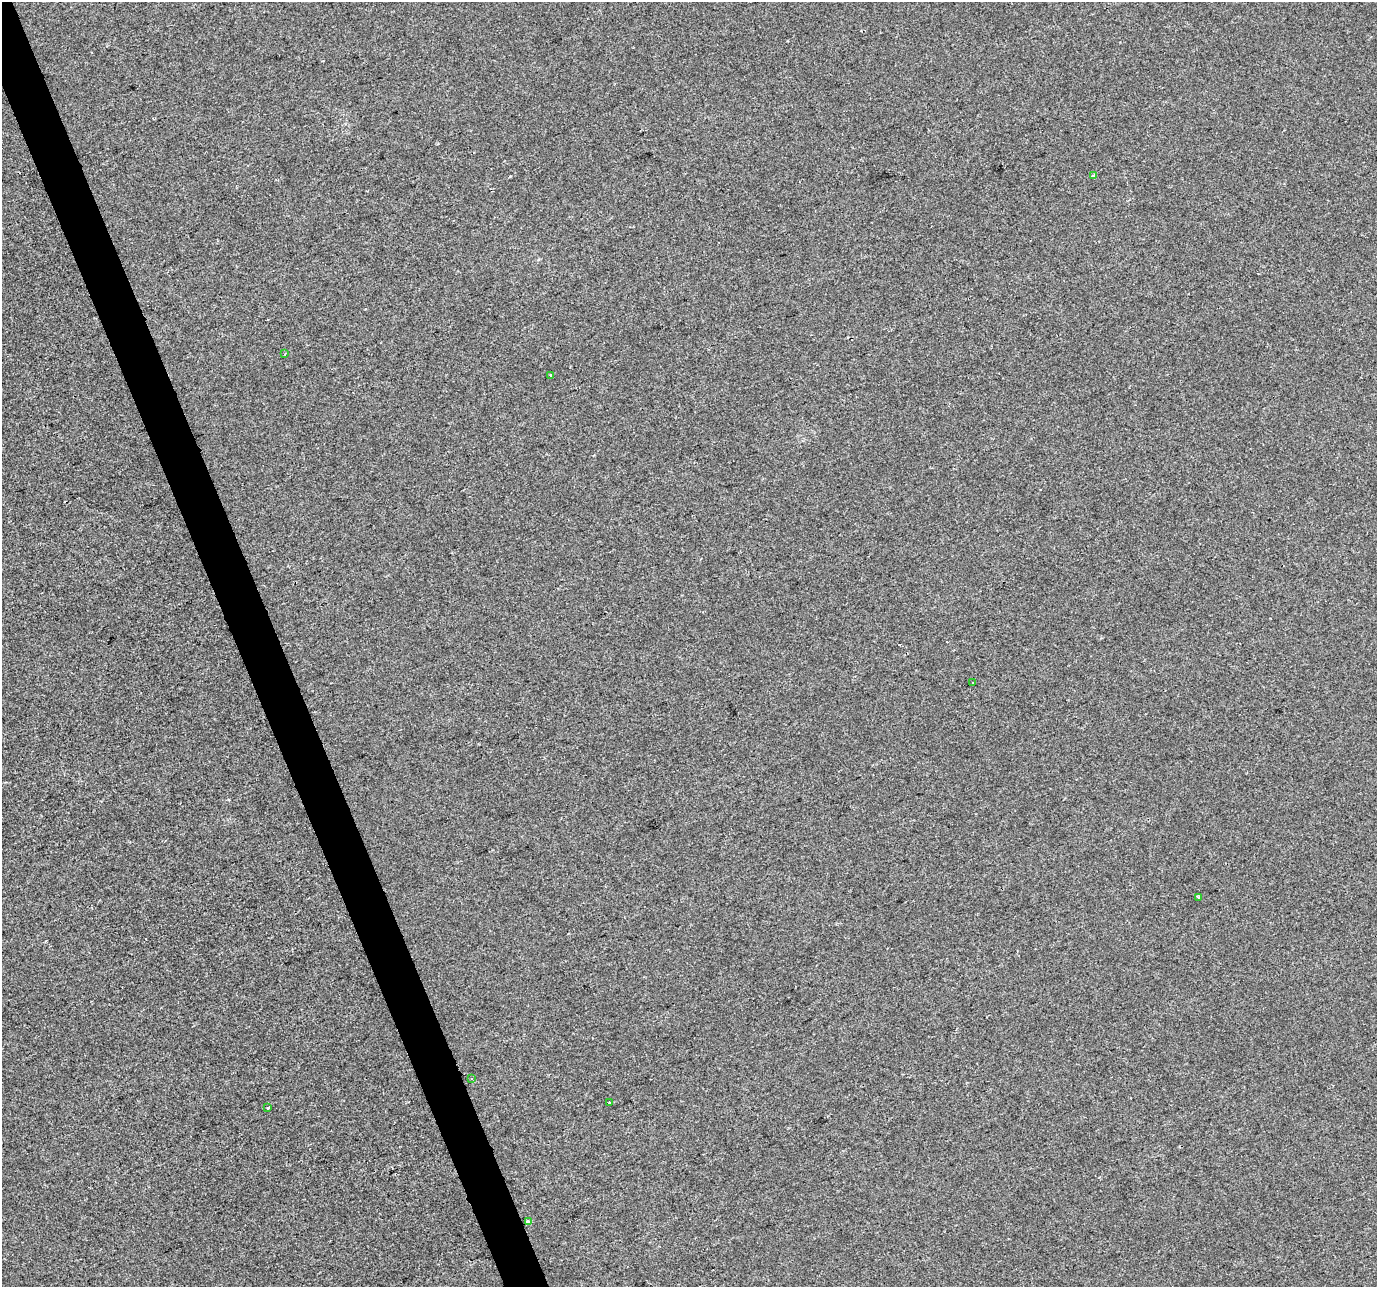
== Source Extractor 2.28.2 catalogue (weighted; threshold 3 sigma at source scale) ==
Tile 11 of 4 x 4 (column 3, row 3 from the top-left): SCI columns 2753-4127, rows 1415-2699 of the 5503 x 5342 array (HDU 1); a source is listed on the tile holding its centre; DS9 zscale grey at full resolution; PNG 1379 x 1289 px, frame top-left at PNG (2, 2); each listed source drawn as its Kron ellipse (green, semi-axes under 4 px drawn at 4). Shown black and unused: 3% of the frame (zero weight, under 2 of 3 exposures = <1% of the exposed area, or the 3 px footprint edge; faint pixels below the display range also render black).
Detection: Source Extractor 2.28.2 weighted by HDU 2 'WHT'; one run over the whole footprint, this tile lists its part. Background -2.12e-04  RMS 0.0042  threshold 0.0189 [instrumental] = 3 sigma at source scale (4.5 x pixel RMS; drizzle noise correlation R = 1.50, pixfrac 1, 0.0396/0.0396 arcsec/px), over >= 5 px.
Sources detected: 11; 2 cosmic-ray / hot-pixel residue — neither listed nor drawn; the other 9 listed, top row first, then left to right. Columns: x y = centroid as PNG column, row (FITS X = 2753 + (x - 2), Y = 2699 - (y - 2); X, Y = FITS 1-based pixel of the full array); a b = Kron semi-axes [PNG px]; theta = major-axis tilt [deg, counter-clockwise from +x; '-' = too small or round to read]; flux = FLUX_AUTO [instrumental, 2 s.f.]
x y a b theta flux
1093 176 3 3 - 12
285 354 3 2 - 0.4
551 375 4 3 - 2.5
973 683 3 2 - 0.39
1199 897 3 3 - 0.53
471 1078 3 3 - 0.45
609 1103 3 3 - 2.1
268 1107 3 3 - 1.2
528 1221 4 3 - 1.8